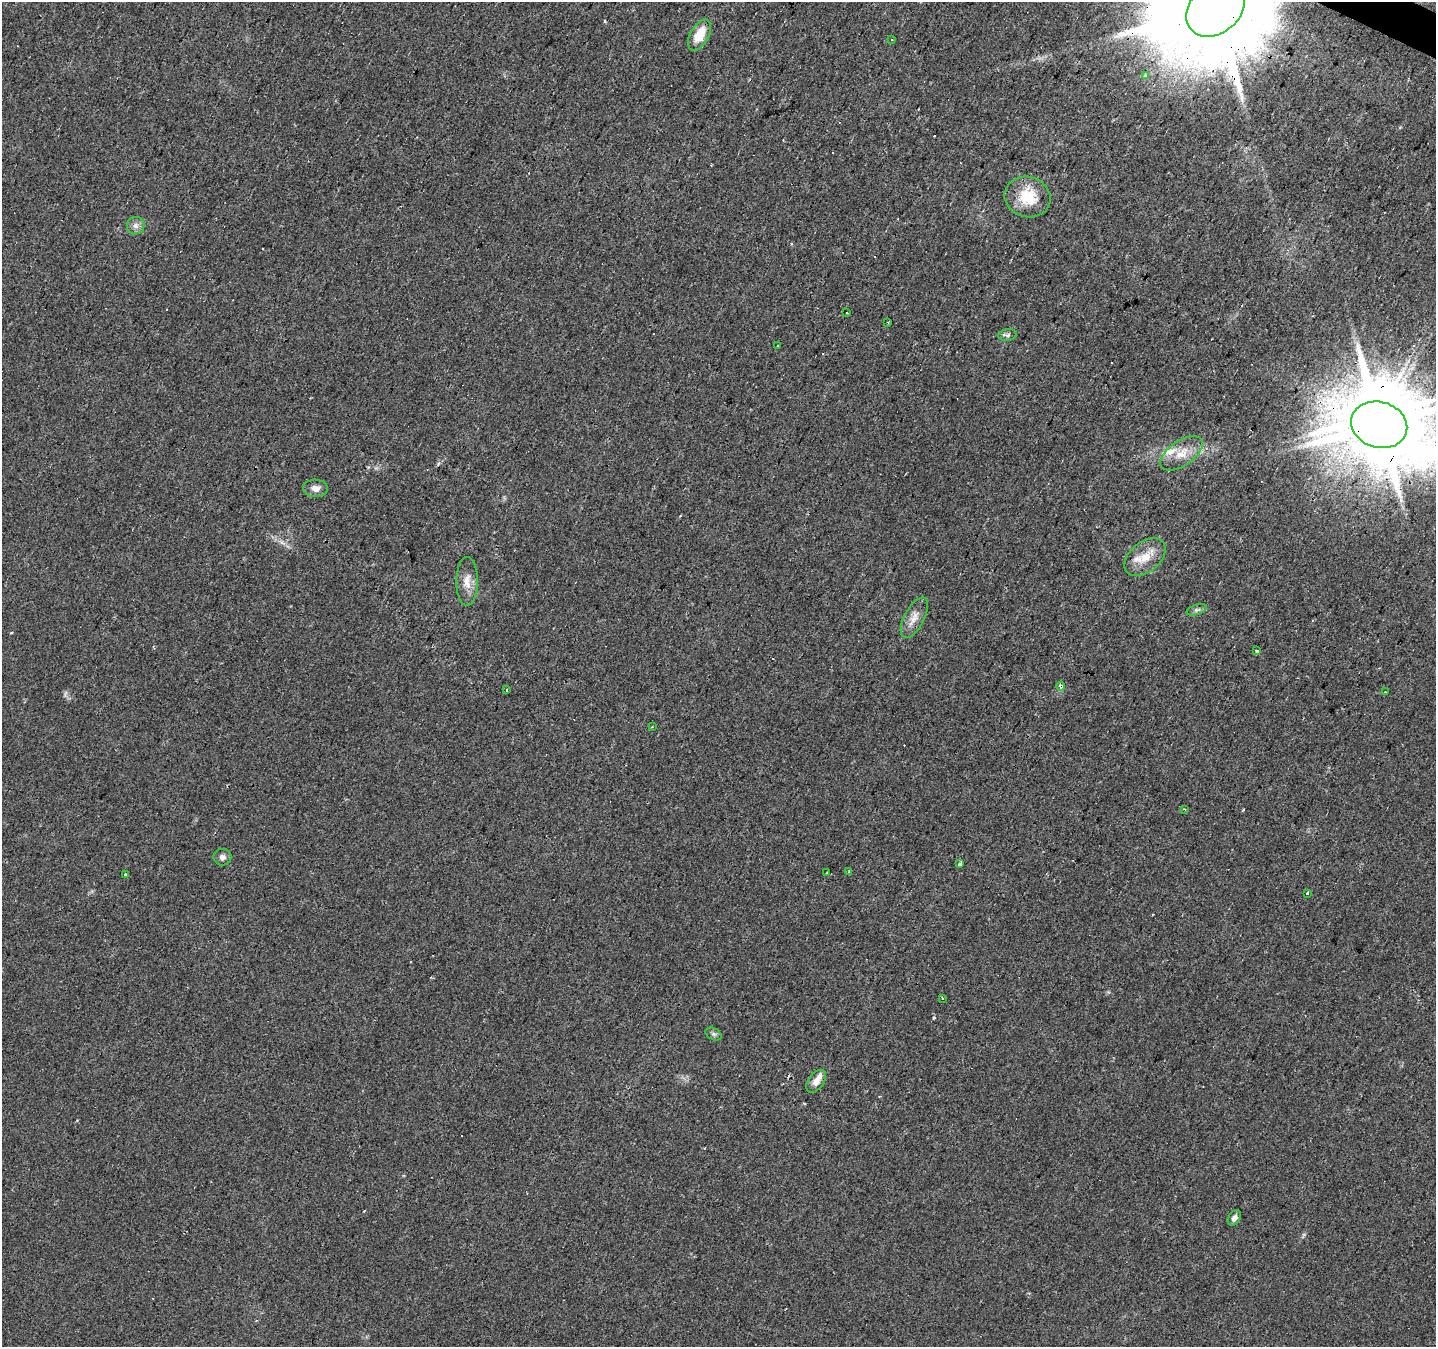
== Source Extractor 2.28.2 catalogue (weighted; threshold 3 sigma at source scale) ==
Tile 10 of 4 x 4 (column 2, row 3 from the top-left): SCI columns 1438-2871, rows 1608-2952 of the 5738 x 5839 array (HDU 1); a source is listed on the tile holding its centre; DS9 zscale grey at full resolution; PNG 1438 x 1349 px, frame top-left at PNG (2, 2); each listed source drawn as its Kron ellipse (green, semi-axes under 4 px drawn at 4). Shown black and unused: <1% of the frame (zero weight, under 2 of 3 exposures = <1% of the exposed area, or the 3 px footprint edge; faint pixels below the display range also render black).
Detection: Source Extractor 2.28.2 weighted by HDU 2 'WHT'; one run over the whole footprint, this tile lists its part. Background 0.0226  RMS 0.0061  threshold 0.0275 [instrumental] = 3 sigma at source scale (4.5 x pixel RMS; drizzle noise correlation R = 1.50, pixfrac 1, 0.0396/0.0396 arcsec/px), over >= 5 px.
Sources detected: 49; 1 inside a brighter object's white glare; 12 cosmic-ray / hot-pixel residue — neither listed nor drawn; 3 inside a brighter listed object's ellipse — not listed separately; the other 33 listed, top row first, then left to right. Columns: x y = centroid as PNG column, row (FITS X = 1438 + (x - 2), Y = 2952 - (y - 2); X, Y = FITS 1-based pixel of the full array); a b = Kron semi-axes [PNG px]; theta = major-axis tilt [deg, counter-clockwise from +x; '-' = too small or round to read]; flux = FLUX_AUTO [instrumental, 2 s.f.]
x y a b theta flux
1215 9 32 24 42 18000
699 35 17 9 60 13
891 39 3 3 - 0.68
1146 76 4 3 - 8.6
1027 197 23 20 -17 21
136 226 9 8 - 3
847 313 2 2 - 0.65
888 323 3 2 - 0.53
1008 335 9 5 9 1.7
778 346 3 3 - 1.2
1379 425 28 23 -15 6500
1181 453 24 12 35 11
315 488 12 8 -3 3.8
1145 557 24 15 39 12
467 581 24 11 90 7.9
1197 610 10 5 18 1.8
914 618 22 10 62 6.6
1257 651 3 3 - 6.6
1061 686 4 3 - 8
506 690 3 3 - 1.4
1385 692 4 3 - 0.77
652 726 3 2 - 0.96
1185 809 3 3 - 0.48
222 857 9 8 - 2.5
960 864 4 3 - 4.4
849 872 4 3 - 1.4
827 873 3 3 - 1.9
125 875 3 3 - 2.8
1307 893 3 3 - 24
943 998 3 3 - 0.88
714 1034 9 5 -27 1.4
816 1081 13 7 54 4.9
1234 1218 8 6 57 2.6
Overlapping masked pixels (flux is a lower limit): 3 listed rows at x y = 1215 9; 1379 425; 1061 686
Isophote crosses this tile's border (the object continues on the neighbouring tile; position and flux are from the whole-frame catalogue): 2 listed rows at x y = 1215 9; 1379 425
Unlisted compact peaks at least as high as the median listed source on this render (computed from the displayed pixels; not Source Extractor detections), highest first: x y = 934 1018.